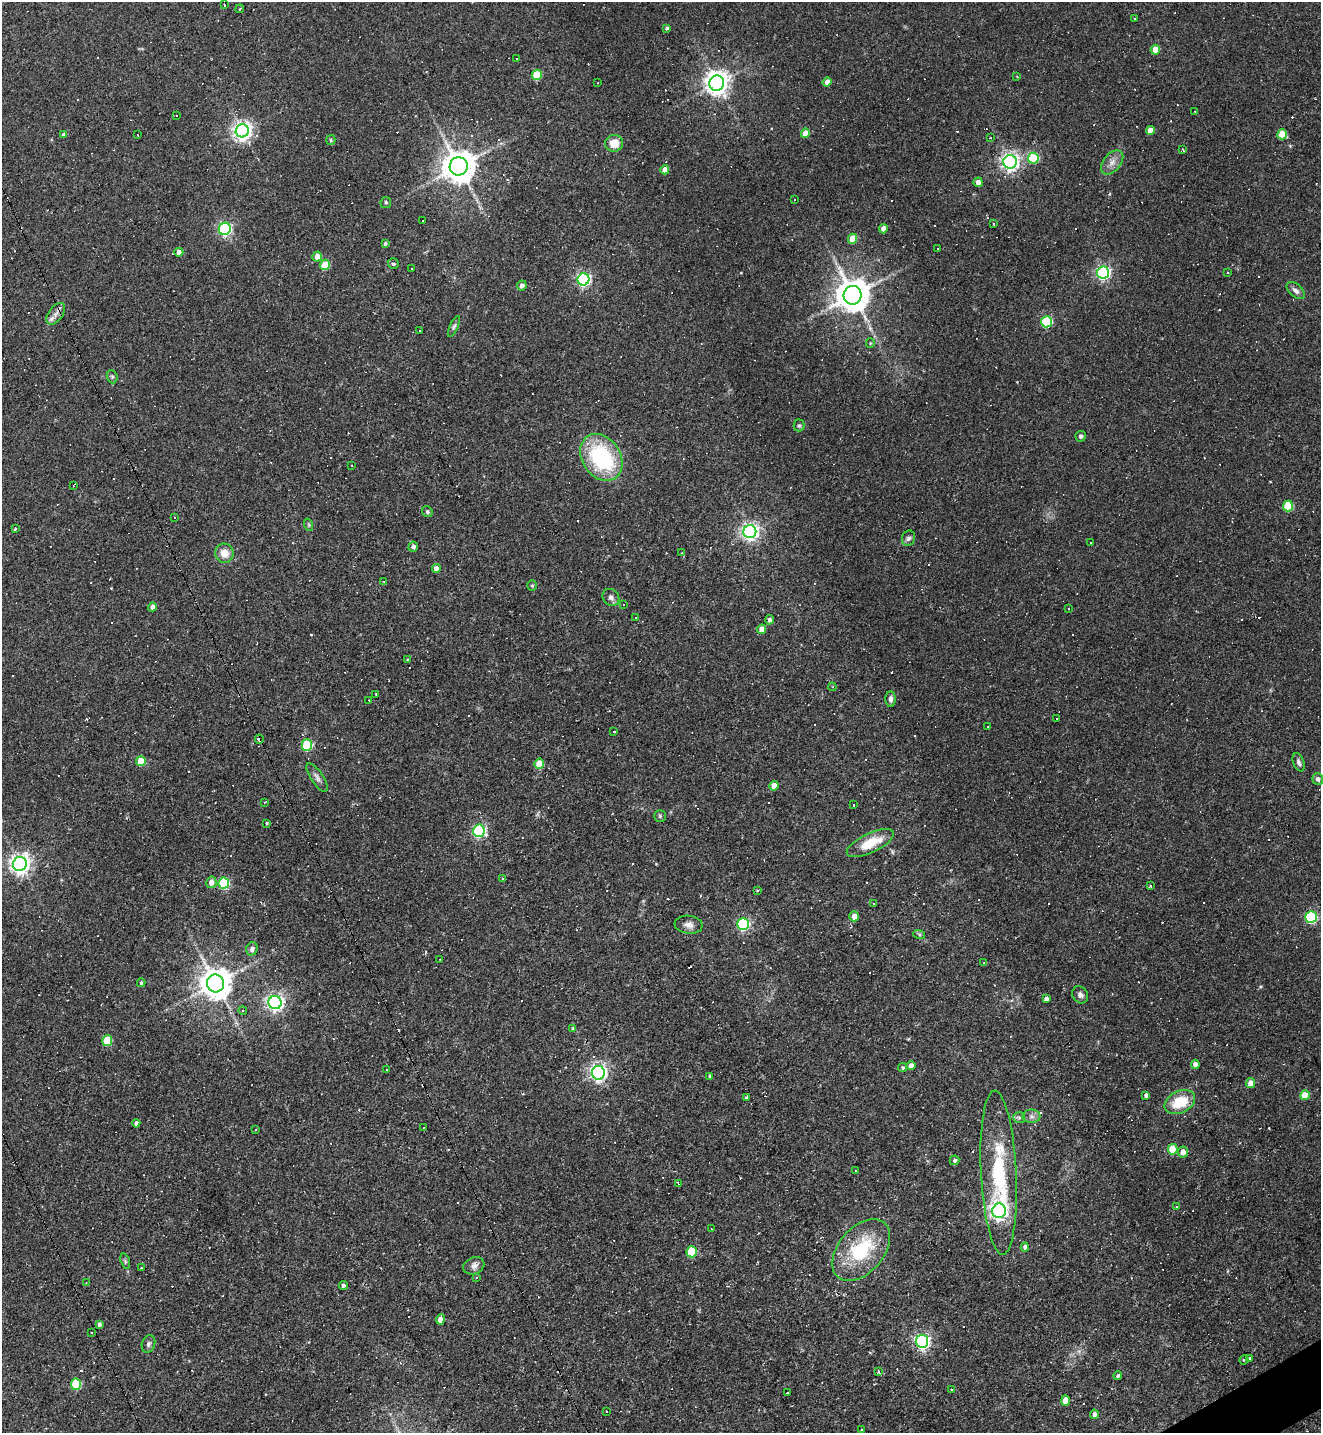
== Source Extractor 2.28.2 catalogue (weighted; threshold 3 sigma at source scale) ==
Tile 6 of 4 x 4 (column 2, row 2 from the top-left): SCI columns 1607-2925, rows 2864-4294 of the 5717 x 5726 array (HDU 1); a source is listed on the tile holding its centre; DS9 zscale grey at full resolution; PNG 1323 x 1435 px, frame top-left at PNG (2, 2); each listed source drawn as its Kron ellipse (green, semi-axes under 4 px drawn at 4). Shown black and unused: <1% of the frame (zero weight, under 2 of 3 exposures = <1% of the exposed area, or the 3 px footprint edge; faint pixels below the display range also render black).
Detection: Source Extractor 2.28.2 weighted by HDU 2 'WHT'; one run over the whole footprint, this tile lists its part. Background 0.065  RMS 0.0054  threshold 0.0241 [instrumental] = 3 sigma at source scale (4.5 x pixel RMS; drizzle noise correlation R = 1.50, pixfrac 1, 0.05/0.05 arcsec/px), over >= 5 px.
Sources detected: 284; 108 cosmic-ray / hot-pixel residue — neither listed nor drawn; the other 176 listed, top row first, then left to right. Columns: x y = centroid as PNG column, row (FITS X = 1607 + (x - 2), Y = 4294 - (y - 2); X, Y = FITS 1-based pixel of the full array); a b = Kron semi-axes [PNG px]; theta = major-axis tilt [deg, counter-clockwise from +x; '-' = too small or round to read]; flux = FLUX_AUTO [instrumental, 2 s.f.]
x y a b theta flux
224 5 3 2 - 0.43
240 9 4 2 - 0.46
1135 18 3 3 - 2.4
667 28 3 3 - 1
1155 50 5 4 - 8.9
516 59 3 2 - 0.67
537 75 5 5 - 19
1017 77 3 3 - 0.46
827 82 5 4 - 3.2
598 83 2 2 - 0.43
717 83 7 7 - 480
1195 111 2 2 - 0.39
176 115 3 3 - 1.6
1150 130 4 4 - 4.5
242 131 6 6 - 270
805 133 5 4 - 7.2
64 134 4 4 - 1.3
1282 134 5 5 - 16
138 135 2 2 - 0.3
990 138 3 2 - 0.31
331 140 5 4 - 0.6
614 143 9 8 - 8.7
1183 149 3 3 - 1.1
1033 158 5 5 - 30
1010 162 7 6 - 220
1112 162 14 8 50 3.8
459 166 9 9 - 1100
665 170 4 4 - 5.6
978 182 5 4 - 3.1
795 200 3 3 - 0.55
386 202 5 5 - 0.94
423 221 3 3 - 3.8
993 224 3 2 - 0.79
225 229 6 6 - 99
883 229 4 4 - 4.2
852 239 5 4 - 8.9
385 243 4 4 - 0.97
938 248 3 2 - 0.63
179 252 4 4 - 4.3
317 257 5 4 - 4.2
393 264 5 5 - 1.1
325 265 5 5 - 17
412 268 3 2 - 0.4
1227 272 2 2 - 0.39
1103 273 6 6 - 130
583 279 6 6 - 120
522 285 5 5 - 2.2
1296 290 11 6 -42 2.3
853 295 9 9 - 1100
56 314 12 7 53 3.2
1046 322 6 5 - 47
454 326 11 4 66 1.2
420 331 3 2 - 0.32
870 343 5 4 - 0.55
112 377 7 5 -71 1
799 425 6 5 - 0.9
1081 436 5 5 - 1.7
601 457 25 19 -56 55
352 465 3 2 - 0.38
73 486 3 2 - 0.34
1288 506 5 5 - 25
427 512 5 5 - 1.1
175 518 3 3 - 1.6
309 525 6 4 -71 0.74
15 529 3 2 - 1
750 532 6 6 - 220
908 538 8 6 70 1.7
1091 543 3 3 - 3.9
413 547 5 5 - 1.9
224 553 10 9 - 6
682 553 3 3 - 0.42
436 569 4 4 - 4
384 582 4 3 - 0.5
532 585 5 4 - 0.73
611 597 9 7 -49 2.2
623 604 3 3 - 0.52
152 607 4 4 - 2
1069 609 3 2 - 0.53
635 618 3 3 - 1.1
769 620 5 4 - 2
762 629 5 4 - 6.6
407 660 3 3 - 1.1
832 687 4 4 - 0.62
376 694 3 3 - 0.73
891 699 8 5 89 2
369 700 2 2 - 0.4
1057 719 3 2 - 0.67
987 727 3 3 - 1.7
614 732 3 3 - 2.2
259 739 4 3 - 3.1
307 745 5 5 - 30
141 761 5 4 - 12
1299 762 10 5 -71 1.6
539 764 5 4 - 10
317 777 17 6 -57 2.4
1318 779 6 5 - 1.7
774 786 4 4 - 4.8
265 802 3 3 - 0.49
854 805 3 3 - 2
660 816 5 5 - 0.86
267 823 3 3 - 0.59
479 831 6 6 - 92
870 843 25 9 26 13
20 864 7 7 - 310
503 879 4 3 - 0.61
211 882 6 5 - 3.8
224 883 6 5 - 38
1151 886 3 3 - 2.6
757 890 4 3 - 0.47
873 903 3 3 - 0.56
854 916 5 5 - 4.8
1311 917 6 5 - 55
743 924 6 5 - 78
689 925 14 9 -7 3.2
919 934 6 4 -19 0.84
252 949 7 5 69 1.7
440 959 3 2 - 0.37
984 963 4 3 - 0.48
141 983 4 3 - 0.77
215 983 9 8 - 960
1080 995 9 7 -54 2.1
1046 999 4 3 - 13
275 1003 6 6 - 190
243 1011 4 3 - 0.47
573 1029 4 3 - 1.2
107 1041 5 5 - 15
1195 1064 4 4 - 3
911 1066 4 4 - 3.3
903 1068 4 4 - 0.83
386 1070 2 2 - 0.36
598 1073 7 6 - 210
710 1076 4 4 - 0.81
1250 1083 5 4 - 4.8
1146 1095 4 4 - 1.3
1305 1095 5 5 - 10
746 1097 3 3 - 0.89
1180 1102 16 11 26 16
1031 1116 9 6 -1 1.9
1019 1118 6 5 - 1.1
136 1123 4 4 - 1.4
423 1128 3 2 - 0.39
256 1129 4 3 - 0.39
1173 1149 5 5 - 12
1183 1152 6 5 - 3.6
954 1160 5 5 - 1.1
855 1171 3 3 - 0.99
999 1173 82 17 -87 52
678 1184 4 2 - 0.85
1176 1207 3 3 - 2.5
999 1211 7 7 - 240
711 1229 3 2 - 0.48
1025 1247 4 4 - 1.8
861 1250 36 22 50 36
692 1252 5 5 - 20
125 1261 8 4 -73 0.88
474 1266 11 8 23 2.8
141 1268 2 2 - 0.58
476 1277 3 3 - 1.2
86 1283 3 2 - 0.32
343 1285 4 4 - 1.5
440 1319 5 4 - 4.4
99 1324 4 3 - 1.4
91 1332 3 3 - 2.1
922 1341 6 6 - 140
148 1344 9 6 71 1.5
1250 1358 4 3 - 0.75
1244 1360 5 4 - 0.56
879 1372 4 3 - 3.7
1118 1376 4 4 - 1.1
76 1384 5 5 - 27
951 1389 3 3 - 1
787 1393 3 2 - 0.51
1065 1400 5 4 - 5.3
606 1411 3 2 - 0.48
1094 1414 4 4 - 1.6
862 1430 2 2 - 0.5
Overlapping masked pixels (flux is a lower limit): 1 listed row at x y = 259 739